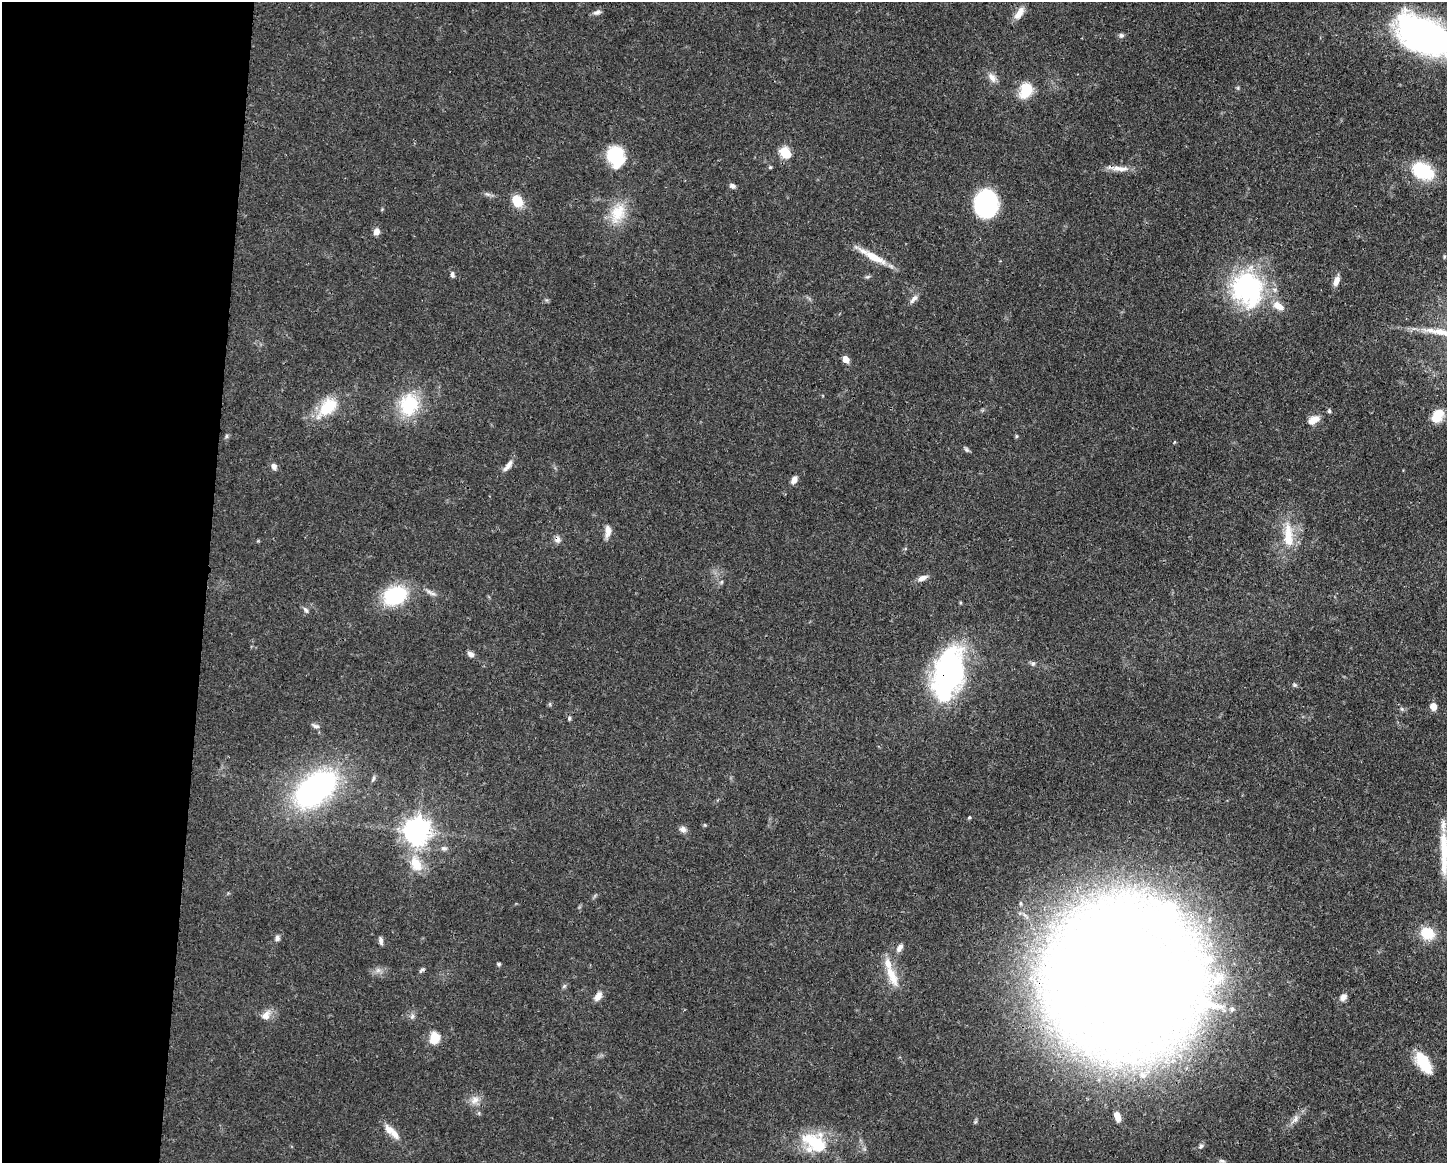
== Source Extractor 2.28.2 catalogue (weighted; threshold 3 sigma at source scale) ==
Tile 4 of 3 x 4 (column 1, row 2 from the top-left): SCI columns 112-1556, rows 2327-3487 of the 4670 x 4656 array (HDU 1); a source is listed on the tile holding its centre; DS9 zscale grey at full resolution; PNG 1449 x 1165 px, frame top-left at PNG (2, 2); no overlay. Shown black and unused: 14% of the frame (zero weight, under 3 of 4 exposures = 1% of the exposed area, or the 3 px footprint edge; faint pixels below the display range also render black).
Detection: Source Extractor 2.28.2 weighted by HDU 2 'WHT'; one run over the whole footprint, this tile lists its part. Background 0.0589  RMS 0.0034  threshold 0.0152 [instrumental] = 3 sigma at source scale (4.5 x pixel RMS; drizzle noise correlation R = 1.50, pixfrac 1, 0.05/0.05 arcsec/px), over >= 5 px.
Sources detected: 91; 3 inside a brighter object's white glare — not listed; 2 inside a brighter listed object's ellipse — not listed separately; the other 86 listed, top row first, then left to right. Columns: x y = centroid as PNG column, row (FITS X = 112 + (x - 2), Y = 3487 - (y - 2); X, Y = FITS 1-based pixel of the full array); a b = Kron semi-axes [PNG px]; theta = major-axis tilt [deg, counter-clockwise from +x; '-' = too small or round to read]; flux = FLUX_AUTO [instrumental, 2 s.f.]
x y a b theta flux
597 12 11 6 18 1.2
1019 13 17 8 56 3.2
1121 35 7 7 - 0.84
1425 36 50 27 -25 140
992 77 15 8 -54 2.3
1026 91 17 13 65 8.8
785 152 7 6 - 19
615 156 19 14 -72 22
770 167 5 4 - 0.41
1119 168 27 7 -5 3.4
1423 171 21 14 -27 20
732 186 8 5 -30 1
487 194 10 5 -26 0.96
517 201 10 8 -60 9.3
986 203 21 17 87 49
618 213 29 19 67 10
376 232 8 7 - 1.9
874 257 41 8 -29 7
1444 257 6 3 73 0.39
452 275 8 5 -82 0.91
867 277 7 4 30 0.58
1336 281 13 6 68 2.4
1248 288 36 31 -69 58
914 299 15 6 46 1.5
1278 306 15 8 -32 4.1
845 359 7 6 - 2.8
409 405 31 25 74 17
327 407 32 17 45 12
1329 411 5 4 - 0.59
1437 416 16 11 59 5.8
1313 420 15 9 31 3.5
226 436 6 4 89 0.54
1016 436 6 4 90 0.41
1174 442 5 3 - 0.28
966 449 8 5 -59 0.69
274 466 7 6 - 1.5
508 466 17 6 53 2.1
794 480 9 6 59 1.9
608 531 17 8 84 2.5
1288 535 38 13 -88 10
557 539 9 8 - 1.5
922 578 12 6 22 2
722 582 6 4 88 0.48
429 592 13 5 -35 1.4
395 595 28 21 23 20
306 610 10 5 -55 0.92
471 654 9 6 -28 1.4
1033 663 7 5 67 0.72
948 673 49 25 79 90
1295 685 6 5 - 0.58
1433 706 8 7 - 2.4
569 718 6 4 70 0.56
315 726 11 5 -15 1
373 779 9 4 64 0.65
315 789 48 27 38 79
969 817 3 3 - 0.95
683 829 9 8 - 1.4
417 831 9 8 - 350
444 848 9 6 -9 1.1
1444 852 60 8 -89 11
416 864 22 15 -64 7.9
1427 933 20 17 -30 7.4
277 938 8 6 80 1
381 941 9 5 -83 1.2
899 948 11 7 61 1.7
1209 958 8 7 - 1.2
499 964 5 4 - 0.55
378 970 7 5 44 1.1
421 970 9 5 44 0.69
892 975 33 11 -67 7.3
1125 977 67 52 -58 1800
564 986 7 4 45 0.58
598 996 11 7 55 2.5
1343 997 10 7 61 1.7
1232 1009 7 7 - 1.1
266 1015 14 10 56 2.7
412 1016 8 5 70 0.95
434 1038 10 8 83 7.1
1423 1063 25 12 -59 11
475 1100 14 9 35 2.6
1117 1116 11 7 -71 4
1295 1119 16 7 53 2.3
389 1129 17 11 -55 3.1
814 1142 30 23 -25 17
1201 1146 8 6 45 0.83
1222 1161 9 5 -18 0.76
Overlapping masked pixels (flux is a lower limit): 5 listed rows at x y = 1119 168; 874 257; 557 539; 948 673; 1125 977
Isophote crosses this tile's border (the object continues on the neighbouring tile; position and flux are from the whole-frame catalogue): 2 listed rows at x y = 1425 36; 1444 852